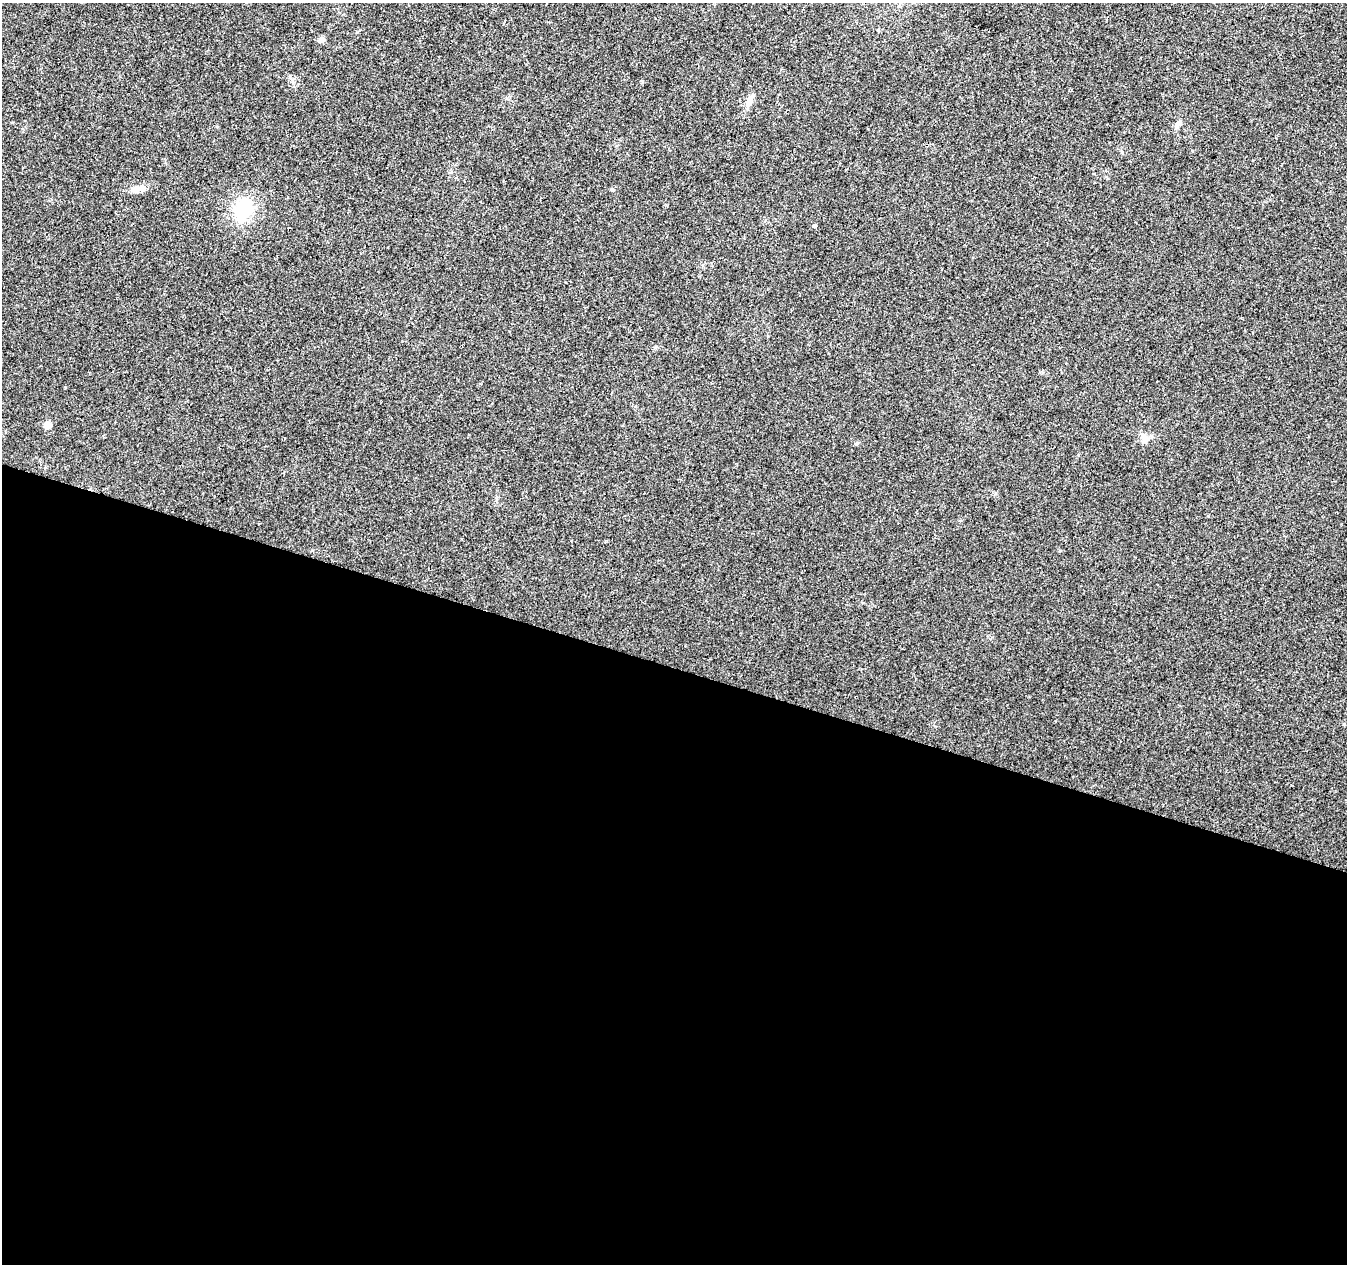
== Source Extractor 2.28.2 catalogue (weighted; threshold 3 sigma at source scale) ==
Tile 14 of 4 x 4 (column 2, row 4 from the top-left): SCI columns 1346-2690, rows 215-1476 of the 5387 x 5542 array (HDU 1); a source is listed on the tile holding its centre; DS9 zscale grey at full resolution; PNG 1349 x 1266 px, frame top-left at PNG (2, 3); no overlay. Shown black and unused: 47% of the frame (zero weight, under 2 of 3 exposures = <1% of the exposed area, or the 3 px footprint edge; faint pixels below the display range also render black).
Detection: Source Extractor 2.28.2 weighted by HDU 2 'WHT'; one run over the whole footprint, this tile lists its part. Background 0.0422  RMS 0.008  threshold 0.036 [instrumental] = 3 sigma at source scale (4.5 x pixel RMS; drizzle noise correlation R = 1.50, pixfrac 1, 0.0396/0.0396 arcsec/px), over >= 5 px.
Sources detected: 9; all 9 listed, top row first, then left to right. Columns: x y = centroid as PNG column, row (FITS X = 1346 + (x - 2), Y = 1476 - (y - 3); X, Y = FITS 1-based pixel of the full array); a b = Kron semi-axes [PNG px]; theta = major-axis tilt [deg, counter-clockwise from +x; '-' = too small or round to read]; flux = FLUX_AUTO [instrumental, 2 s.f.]
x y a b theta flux
321 40 7 6 - 3
750 101 17 7 74 5
1178 124 9 6 27 3.3
136 189 18 7 16 5.6
612 190 5 4 - 1
243 209 24 17 68 41
814 226 4 3 - 4.5
48 425 8 7 - 5.2
1144 439 11 8 84 4.2